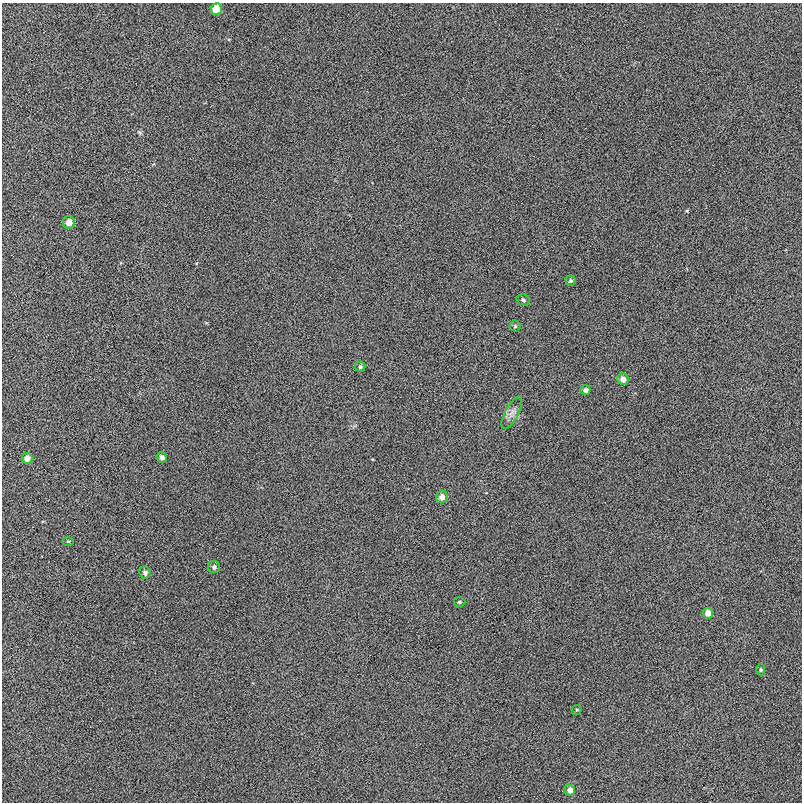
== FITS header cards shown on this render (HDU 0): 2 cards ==
NAXIS1  =                  800
NAXIS2  =                  800

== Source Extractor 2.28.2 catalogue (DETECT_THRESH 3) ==
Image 800 x 800 px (HDU 0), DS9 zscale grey, 1 PNG px = 1 image px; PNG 804 x 804 px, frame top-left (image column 1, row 800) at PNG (2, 3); each listed source drawn as its Kron ellipse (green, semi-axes under 4 px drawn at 4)
Background -1.18e-04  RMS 0.0073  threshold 0.022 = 3 sigma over >= 5 px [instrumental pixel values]
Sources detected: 20; all 20 listed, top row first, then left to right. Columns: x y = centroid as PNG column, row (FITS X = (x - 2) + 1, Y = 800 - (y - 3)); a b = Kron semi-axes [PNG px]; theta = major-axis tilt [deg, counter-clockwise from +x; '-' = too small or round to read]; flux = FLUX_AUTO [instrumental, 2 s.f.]
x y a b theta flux
216 9 6 5 - 9
69 222 6 6 - 4.4
571 281 5 5 - 1.1
523 300 7 5 -21 1
515 326 5 5 - 0.81
360 367 5 5 - 1.1
623 379 6 5 - 3.3
585 390 5 5 - 1.7
512 413 18 6 62 3
162 457 5 5 - 2.3
27 459 6 5 - 4.1
442 497 6 6 - 3.2
68 541 6 4 0 0.62
214 567 6 6 - 1.4
145 573 6 5 - 1.7
459 602 6 4 -1 0.85
708 613 5 5 - 4.1
761 670 6 4 -90 0.6
577 710 5 4 - 0.55
570 790 5 5 - 2.5